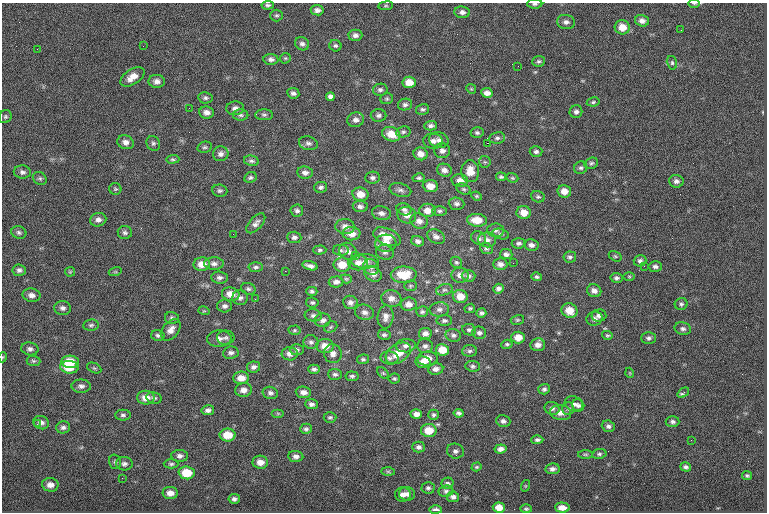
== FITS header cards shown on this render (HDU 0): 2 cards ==
NAXIS1  =                  765
NAXIS2  =                  510

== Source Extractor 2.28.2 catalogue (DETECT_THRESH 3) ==
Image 765 x 510 px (HDU 0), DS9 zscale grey, 1 PNG px = 1 image px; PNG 769 x 514 px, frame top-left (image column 1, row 510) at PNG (2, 3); each listed source drawn as its Kron ellipse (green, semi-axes under 4 px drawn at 4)
Background -0.611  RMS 8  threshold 24.1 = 3 sigma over >= 5 px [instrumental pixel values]
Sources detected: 298; all 298 listed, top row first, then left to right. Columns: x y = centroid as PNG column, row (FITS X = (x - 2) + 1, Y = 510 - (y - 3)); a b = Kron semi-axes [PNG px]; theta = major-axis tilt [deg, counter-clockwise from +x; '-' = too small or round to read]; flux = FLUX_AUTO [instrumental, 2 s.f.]
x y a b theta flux
694 3 5 3 - 630
535 4 8 4 0 1200
268 5 6 4 6 1100
386 6 7 3 8 670
317 10 6 5 - 1900
462 12 7 6 - 2000
277 15 6 6 - 970
642 21 7 5 -18 2500
566 22 9 7 -11 2000
622 27 7 7 - 6800
681 30 3 2 - 470
355 35 7 5 0 1900
302 44 7 6 - 1600
143 46 2 2 - 420
335 46 6 5 - 1100
37 49 2 2 - 1200
285 58 6 5 - 660
271 59 7 5 -5 1700
539 61 6 5 - 1200
672 63 7 5 -76 1000
518 66 2 2 - 260
132 77 13 7 33 5400
157 81 8 6 1 2600
409 82 6 5 - 5800
471 89 5 4 - 630
380 90 7 6 - 1400
293 93 6 5 - 1600
487 93 6 5 - 2800
330 97 4 4 - 3400
205 98 7 5 -10 1200
387 99 6 5 - 910
593 102 6 4 11 920
405 104 7 6 - 1500
189 108 2 2 - 480
235 108 9 7 5 2400
423 109 6 5 - 1200
207 112 7 6 - 2700
576 112 6 6 - 1600
241 115 8 5 0 1300
264 115 9 5 0 1300
378 115 8 6 -1 1600
5 117 7 6 - 1000
356 120 8 7 - 2400
431 126 6 4 2 1500
403 132 7 5 11 1100
477 133 6 5 - 1100
391 134 9 7 -22 8300
497 138 8 5 8 1400
439 140 10 7 -12 2600
433 141 10 7 -3 2700
125 142 8 6 -22 2700
153 143 7 6 - 1300
308 143 9 6 -14 1800
487 143 2 2 - 4200
205 147 7 5 13 1100
442 151 8 7 - 2200
536 152 6 5 - 1400
221 154 8 7 - 2100
421 154 7 6 - 3800
173 159 7 4 2 830
251 161 7 5 -13 1300
485 162 6 5 - 1000
591 163 7 5 19 1100
581 168 7 6 - 1300
444 170 7 6 - 2500
470 171 11 9 -85 7300
22 172 8 6 -4 1800
305 173 7 6 - 2300
250 177 6 5 - 1100
501 177 5 4 - 1000
40 178 7 6 - 1200
373 178 7 6 - 1700
419 178 6 4 10 1000
512 178 6 4 -20 800
460 180 8 6 -4 3500
676 181 7 6 - 2000
430 186 7 6 - 5800
321 187 6 5 - 1300
115 189 6 6 - 880
464 189 7 5 -26 1000
400 190 11 6 -14 1900
220 191 7 6 - 1200
564 191 7 6 - 4600
360 194 8 6 -10 5400
477 196 5 3 - 640
538 197 7 5 -21 1100
457 204 8 6 -4 1700
360 206 7 5 -7 1800
404 209 7 6 - 1700
427 210 8 6 -3 4800
297 211 6 6 - 1500
440 211 7 5 1 1100
381 213 9 7 -10 2400
524 213 7 6 - 5900
407 215 9 8 - 3900
98 220 8 6 12 2300
477 220 10 6 -3 7700
419 221 9 7 -17 3100
256 223 12 6 48 2300
345 227 10 7 -5 3500
496 230 8 6 -3 1700
19 232 7 6 - 1400
125 232 7 6 - 1400
233 234 2 2 - 1300
351 234 9 7 -1 4800
501 234 8 5 -17 1200
294 237 7 5 -4 1600
387 237 15 8 -23 7800
436 237 9 6 -28 2300
478 238 8 6 -34 2000
487 240 9 7 -6 2500
418 241 6 5 - 1700
386 243 10 8 4 4800
519 243 7 5 5 1400
531 245 7 5 -10 2100
486 249 6 5 - 1100
320 250 6 4 2 910
341 250 8 5 -2 1200
348 251 9 8 - 2600
385 252 9 7 -11 1700
506 254 6 5 - 1700
355 255 2 2 - 1000
615 256 7 4 -30 760
570 257 6 5 - 1400
365 261 13 7 1 3100
640 261 6 6 - 1500
456 262 6 5 - 980
358 263 9 7 2 3300
513 263 2 2 - 1800
202 264 8 7 - 5700
214 264 10 6 -1 2100
500 264 7 6 - 2500
342 265 8 7 - 8100
310 266 8 4 -15 2100
644 266 2 2 - 1100
655 266 7 5 -5 1600
256 267 7 5 4 1200
371 267 8 7 - 2100
19 270 6 5 - 1500
285 271 2 2 - 6400
70 272 5 5 - 620
115 272 6 4 18 720
373 274 9 7 -35 2800
404 275 13 8 1 12000
460 275 9 7 -5 3400
469 276 7 5 -1 1600
629 276 6 4 -1 600
537 277 5 4 - 990
219 278 8 6 -5 1800
616 278 6 5 - 1300
346 279 6 4 -20 680
336 282 7 5 6 2300
410 286 6 5 - 800
248 289 7 5 -19 1300
498 289 5 4 - 1700
444 290 8 5 17 1500
312 291 5 4 - 1300
594 291 7 6 - 2500
231 294 9 6 -12 5500
32 295 9 6 -11 2800
460 296 7 6 - 6800
240 298 7 7 - 1800
391 298 10 8 -8 3300
255 299 2 2 - 310
312 302 6 5 - 1000
350 302 7 6 - 2100
409 304 8 6 7 3400
681 304 6 6 - 1200
225 306 7 6 - 1600
63 308 8 7 - 1900
470 308 5 4 - 870
439 309 9 7 4 2200
204 311 6 3 -17 570
569 311 8 7 - 6600
364 312 10 7 -16 2400
422 312 6 5 - 1000
481 313 5 4 - 1300
313 315 8 6 -6 1700
599 316 7 6 - 1900
385 317 12 8 84 3200
172 318 7 6 - 1400
594 319 8 7 - 2000
323 320 8 6 12 2000
517 320 7 5 14 850
444 321 8 5 5 1400
91 325 8 5 9 1200
331 327 7 5 23 870
683 329 8 6 -12 1600
171 330 12 8 49 3700
294 330 6 4 2 840
469 330 7 5 -10 1300
425 333 6 5 - 2500
479 333 7 6 - 1700
158 335 7 5 -14 1200
384 335 6 5 - 1200
453 335 8 6 -13 1600
607 335 5 4 - 800
219 338 12 8 3 3100
226 338 9 7 1 1600
518 338 7 6 - 5400
648 338 7 6 - 1500
311 342 7 7 - 1500
507 344 5 4 - 930
538 345 7 6 - 2900
325 346 9 7 -4 6000
406 346 10 6 3 2200
425 346 7 7 - 1900
30 349 8 6 -9 1900
297 350 7 5 1 1200
442 350 7 5 -8 8100
470 351 7 5 4 1400
231 353 8 6 8 1800
398 353 14 9 33 9000
290 354 8 6 -1 2800
333 354 9 9 - 2800
3 357 5 3 - 470
389 358 9 6 -9 1800
363 359 6 5 - 1100
427 359 10 7 4 6000
33 361 7 5 -3 1100
70 362 9 6 -4 11000
423 362 8 6 -10 2800
473 366 7 5 -6 1200
69 367 9 6 -7 10000
253 367 6 5 - 1900
94 368 7 5 -24 980
314 369 5 4 - 1400
436 369 8 5 8 2400
383 373 7 4 -45 760
630 373 5 3 - 430
335 374 7 5 -2 1400
352 376 6 5 - 1100
241 378 8 6 1 5200
394 379 6 5 - 900
81 386 9 6 0 2100
544 389 5 5 - 1400
243 390 8 6 10 3200
303 392 8 6 -5 2600
270 393 8 6 -15 1500
683 393 6 3 37 1600
146 398 9 7 0 4800
154 398 8 6 -13 1500
311 404 6 5 - 1700
574 404 9 7 -23 2100
578 405 6 6 - 1500
552 408 7 6 - 1700
568 409 6 5 - 1100
208 410 6 5 - 1900
278 413 6 4 0 610
459 413 5 4 - 1300
560 413 11 7 -8 3600
416 414 6 5 - 3000
123 415 7 5 0 1300
433 415 5 5 - 1100
330 417 6 5 - 1000
503 421 7 6 - 1600
673 422 7 5 -2 1300
41 423 8 6 -21 2300
37 424 3 3 - 670
608 426 6 5 - 1600
63 427 7 6 - 1600
306 429 6 5 - 1200
429 430 8 6 -1 9500
228 435 8 6 -1 9600
537 440 6 4 3 1300
691 440 2 2 - 1600
419 447 6 5 - 1700
501 449 6 4 8 2500
455 451 8 7 - 2100
585 454 7 3 0 770
599 454 7 5 9 1200
180 456 8 6 -3 1900
296 456 7 5 -5 2100
115 462 7 6 - 1100
260 462 7 6 - 4100
124 464 8 6 -2 1800
171 464 7 4 1 1000
477 467 5 4 - 680
686 467 5 4 - 1400
553 469 7 5 6 1900
388 471 7 4 -1 760
187 473 8 6 -4 13000
747 476 5 4 - 990
122 478 3 2 - 410
447 483 6 5 - 1200
50 485 8 7 - 3100
525 486 6 4 72 500
428 488 6 5 - 1200
446 491 7 5 8 1200
170 493 7 6 - 3800
403 494 8 7 - 2500
407 494 8 6 -3 2300
453 497 6 5 - 1600
234 499 5 5 - 1500
499 507 6 5 - 5600
562 508 7 5 -3 3900
526 509 6 4 0 820
435 510 6 3 -2 1700
At the frame edge (FLAGS 8, measured only in part): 3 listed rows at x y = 694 3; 535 4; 3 357